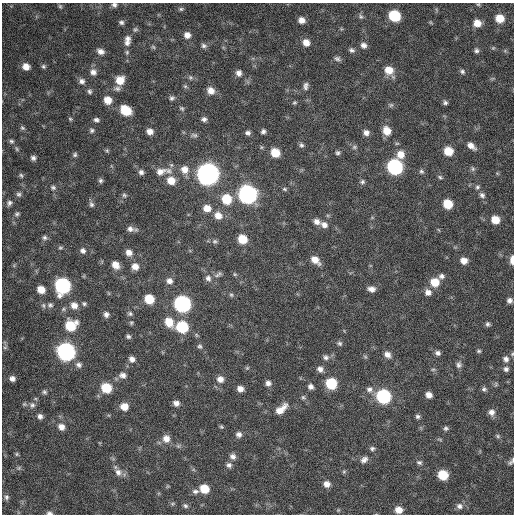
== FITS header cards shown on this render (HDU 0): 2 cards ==
NAXIS1  =                  512 / Axis length
NAXIS2  =                  512 / Axis length

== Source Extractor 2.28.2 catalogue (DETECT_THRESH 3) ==
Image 512 x 512 px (HDU 0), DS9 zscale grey, 1 PNG px = 1 image px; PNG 516 x 516 px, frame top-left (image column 1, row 512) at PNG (2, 3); no overlay
Background 344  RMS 19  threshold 58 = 3 sigma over >= 5 px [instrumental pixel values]
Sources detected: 208; all 208 listed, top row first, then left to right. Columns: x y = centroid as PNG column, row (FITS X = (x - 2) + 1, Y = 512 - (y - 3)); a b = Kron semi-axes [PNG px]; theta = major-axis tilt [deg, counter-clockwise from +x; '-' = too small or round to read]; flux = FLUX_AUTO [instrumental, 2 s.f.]
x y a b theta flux
478 4 6 4 -1 1600
114 5 6 6 - 3700
60 6 7 5 -73 2100
181 9 7 5 0 2400
361 16 8 6 -75 3300
394 16 8 7 - 70000
500 18 7 7 - 22000
302 20 7 6 - 9100
121 22 7 6 - 3200
430 22 6 3 -71 1300
477 23 7 7 - 14000
135 29 7 6 - 2700
187 35 7 7 - 8200
128 38 9 7 18 5400
306 42 8 7 - 11000
127 43 9 9 - 6300
364 45 8 7 - 5600
204 46 8 6 -11 3800
153 47 6 5 - 2000
493 48 6 4 43 1600
352 50 8 6 -23 3700
100 51 8 6 -21 6800
476 51 6 6 - 3300
127 52 7 5 -89 2300
337 59 9 6 -19 3700
43 66 6 5 - 2400
26 67 7 6 - 11000
389 70 9 8 - 18000
93 72 9 8 - 6800
462 72 7 6 - 3100
239 73 8 7 - 6300
190 77 7 6 - 3000
492 79 6 4 19 1700
120 80 9 8 - 20000
82 81 7 7 - 4800
185 86 6 5 - 2200
306 86 10 6 81 4700
117 89 9 7 4 4500
90 91 6 5 - 3000
211 91 9 8 - 11000
172 98 6 6 - 3200
108 100 8 7 - 15000
445 102 6 5 - 3100
294 103 5 5 - 1900
391 105 7 5 43 2300
182 108 8 5 -39 2600
126 110 9 7 -34 38000
70 119 5 4 - 1600
204 119 7 6 - 4000
96 120 7 5 -2 3600
22 128 8 5 -40 2500
92 130 6 6 - 2800
150 131 7 6 - 8200
263 131 5 5 - 3400
387 131 9 8 - 16000
248 133 6 5 - 3900
366 133 6 6 - 5900
194 135 10 6 0 3900
11 141 6 6 - 2800
301 145 7 6 - 3200
471 146 11 6 -39 8700
261 147 6 4 -72 1700
354 147 7 6 - 2700
17 149 7 4 -61 2200
107 151 6 5 - 1800
448 151 8 7 - 24000
275 153 8 7 - 24000
338 153 6 5 - 2600
401 154 9 9 - 15000
75 155 6 5 - 2500
33 158 6 5 - 3900
395 167 9 8 - 240000
185 169 11 10 - 12000
473 169 7 6 - 2800
168 171 11 9 -1 9100
421 171 7 6 - 2700
141 172 7 6 - 4400
160 172 16 9 18 13000
497 173 6 3 -19 1300
208 174 10 9 - 900000
21 175 7 5 -55 2300
440 177 7 4 -22 2100
100 180 6 5 - 2900
171 181 9 8 - 18000
362 182 7 6 - 2900
53 187 7 6 - 3000
477 187 6 5 - 2600
284 189 7 4 -27 2100
19 194 7 6 - 3200
247 194 9 9 - 510000
124 195 7 6 - 2500
482 195 8 7 - 4300
226 199 9 9 - 36000
9 203 8 6 56 4000
91 204 8 6 -63 3600
448 204 7 7 - 32000
207 208 9 8 - 12000
17 214 7 5 20 2600
218 215 10 8 -32 13000
495 220 7 6 - 20000
317 221 8 7 - 7000
324 225 10 7 -34 6700
130 229 10 7 -14 6000
44 238 7 6 - 3100
242 239 7 7 - 28000
215 241 7 7 - 2900
60 248 6 5 - 2100
83 251 7 6 - 4700
129 253 8 7 - 8300
315 260 10 6 -39 12000
512 260 8 4 89 9900
464 261 7 6 - 10000
116 265 9 7 -51 12000
135 266 8 7 - 10000
218 274 11 6 32 3700
235 274 6 5 - 1800
441 276 8 7 - 4300
208 278 10 8 -68 6400
169 281 8 7 - 6700
435 282 8 8 - 22000
62 286 9 8 - 240000
371 289 9 6 -7 6800
41 290 7 6 - 15000
428 292 8 8 - 7300
231 295 6 5 - 2300
149 299 8 7 - 31000
509 300 6 6 - 4600
84 304 6 6 - 2500
182 304 9 8 - 320000
43 305 7 5 -88 2900
50 305 8 7 - 3700
74 305 9 8 - 9900
63 309 7 5 23 2600
106 314 6 6 - 4800
130 314 7 6 - 2900
131 322 6 5 - 2000
169 322 11 8 -64 20000
488 324 6 6 - 3000
71 325 9 8 - 43000
182 327 8 8 - 74000
128 337 6 5 - 2800
339 343 7 6 - 3100
200 346 7 6 - 3000
5 347 6 4 0 1900
479 351 5 4 - 2100
66 352 9 8 - 430000
438 353 6 5 - 4100
387 354 9 7 -46 7300
326 357 8 7 - 4500
132 359 7 7 - 6300
506 359 9 8 - 6200
79 365 8 7 - 4800
459 365 9 7 89 4500
247 368 5 5 - 1800
320 369 8 7 - 6000
433 369 6 4 1 1800
506 369 7 6 - 4200
123 375 9 7 -10 6100
12 379 6 6 - 5900
220 379 8 8 - 8200
268 383 7 6 - 5600
331 383 8 8 - 54000
496 384 7 5 73 2200
310 387 7 6 - 5000
106 388 8 7 - 42000
240 389 6 6 - 7800
369 389 9 8 - 6000
484 389 6 6 - 3200
44 392 6 6 - 2800
429 395 6 5 - 7900
383 396 8 8 - 160000
303 397 7 6 - 2700
176 403 7 6 - 6100
24 404 7 5 20 2300
32 405 8 8 - 4900
124 407 8 7 - 15000
281 409 16 8 42 15000
491 412 9 8 - 6900
40 416 7 6 - 4800
418 416 6 5 - 3000
61 427 8 7 - 8500
221 427 6 4 -43 1800
446 428 7 5 -4 2900
239 434 8 7 - 5300
498 436 7 5 -38 2300
166 439 9 9 - 11000
440 439 8 3 -21 1600
372 449 7 6 - 3200
17 454 5 5 - 1700
233 456 8 7 - 5600
364 460 10 7 34 6100
511 461 10 5 51 3600
419 463 7 6 - 3100
229 465 8 7 - 4500
19 468 6 5 - 2200
118 472 10 9 - 8100
344 472 6 5 - 2000
443 475 7 7 - 40000
327 484 7 7 - 8600
204 489 8 7 - 26000
195 491 9 6 0 4500
6 497 7 6 - 3200
172 504 7 5 18 1900
185 506 7 6 - 3100
459 506 9 8 - 5900
338 510 5 5 - 1400
399 510 7 6 - 12000
49 513 7 4 -5 3600
At the frame edge (FLAGS 8, measured only in part): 5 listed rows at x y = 114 5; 512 260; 506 359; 511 461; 49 513